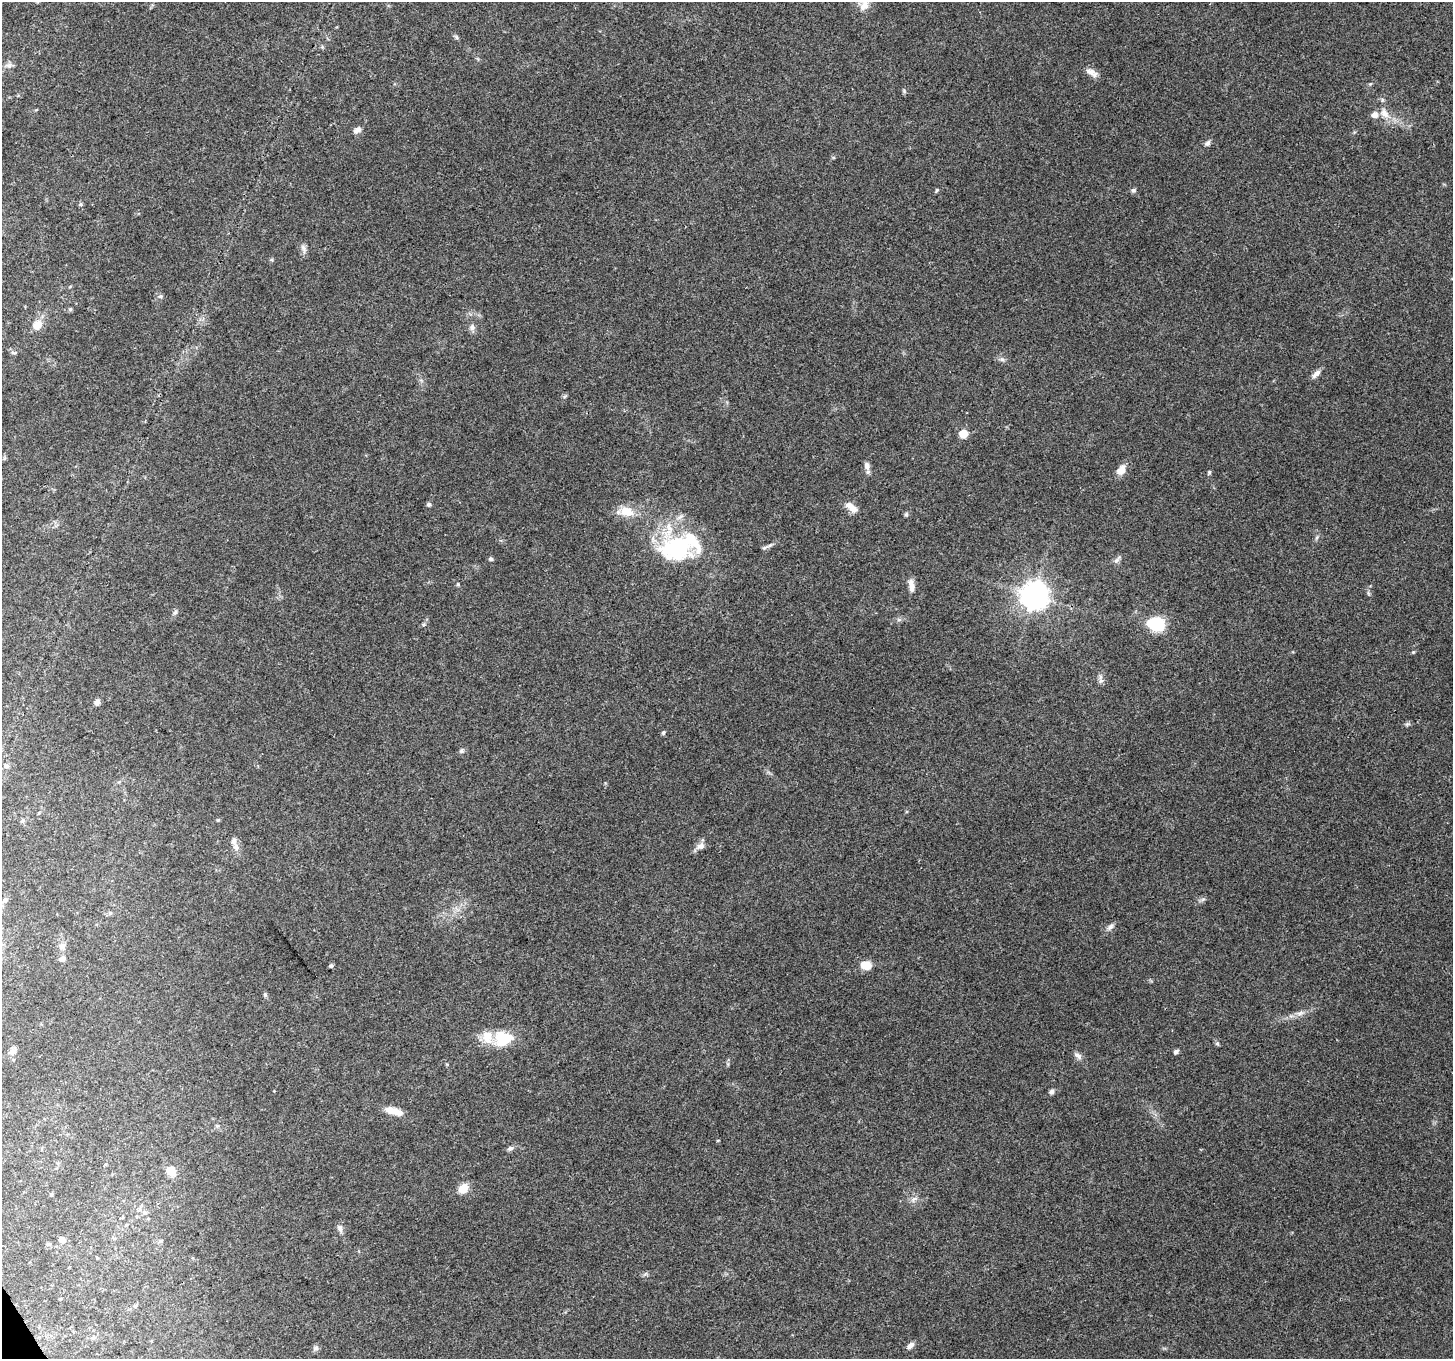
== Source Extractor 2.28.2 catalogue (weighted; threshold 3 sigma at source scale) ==
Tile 7 of 4 x 4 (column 3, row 2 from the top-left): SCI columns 2904-4354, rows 2823-4179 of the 5811 x 5704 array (HDU 1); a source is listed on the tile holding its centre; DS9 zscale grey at full resolution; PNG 1455 x 1361 px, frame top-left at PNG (2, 2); no overlay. Shown black and unused: <1% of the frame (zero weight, under 3 of 4 exposures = <1% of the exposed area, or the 3 px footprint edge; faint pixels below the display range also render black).
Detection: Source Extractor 2.28.2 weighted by HDU 2 'WHT'; one run over the whole footprint, this tile lists its part. Background 0.1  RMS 0.0054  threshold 0.0242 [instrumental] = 3 sigma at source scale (4.5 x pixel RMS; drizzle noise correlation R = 1.50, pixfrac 1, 0.0396/0.0396 arcsec/px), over >= 5 px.
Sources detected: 77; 1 inside a brighter object's white glare — not listed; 3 inside a brighter listed object's ellipse — not listed separately; the other 73 listed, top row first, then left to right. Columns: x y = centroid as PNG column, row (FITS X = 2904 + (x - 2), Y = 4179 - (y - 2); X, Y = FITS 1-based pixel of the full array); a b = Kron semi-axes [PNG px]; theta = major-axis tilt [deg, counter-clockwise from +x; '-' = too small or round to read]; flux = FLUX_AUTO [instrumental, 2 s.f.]
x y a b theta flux
863 7 14 10 27 3.8
456 37 7 4 -71 0.81
8 65 10 7 2 2.1
1091 72 18 8 -29 3.4
1370 84 5 4 - 0.56
1384 113 16 10 -53 5.4
357 130 10 7 34 2.2
1207 143 9 6 47 1.5
937 190 6 4 72 0.66
1133 190 7 6 - 1.2
80 204 6 5 - 0.89
303 248 15 6 -68 2.1
160 296 7 4 19 0.99
70 309 5 4 - 0.76
38 325 13 10 47 5.4
472 327 9 7 75 1.8
14 353 10 3 0 0.87
1002 359 8 6 -21 1.4
1316 374 13 6 45 2.6
963 434 5 5 - 15
867 466 12 7 -72 2.6
1121 470 12 9 59 4.8
1209 472 6 4 71 0.69
429 504 5 5 - 1.2
851 507 18 8 -40 5
627 512 19 12 -21 8.4
906 514 6 5 - 0.86
679 547 51 28 16 56
764 548 7 4 31 1.1
491 559 6 5 - 0.97
1117 560 13 5 48 1.6
458 584 5 4 - 0.61
911 586 16 6 -82 3.7
1034 595 9 9 - 630
175 612 7 5 47 1.1
1156 624 10 8 -11 40
1413 652 4 4 - 0.56
1101 681 8 6 90 1.7
97 702 7 5 60 2.1
1407 724 9 3 5 0.92
663 733 6 4 60 0.91
461 751 6 6 - 1.1
7 766 7 7 - 1.6
218 820 5 4 - 0.62
23 821 7 5 42 1
701 846 11 8 16 2.8
236 847 11 7 -67 2.7
5 900 6 6 - 1.3
110 913 6 5 - 0.83
1110 927 11 6 49 2
62 946 10 8 61 2.3
62 959 8 6 27 1.7
866 965 10 8 -11 8.5
331 966 5 4 - 0.98
265 995 6 5 - 0.93
1300 1013 12 5 20 2.5
505 1039 28 16 39 13
1176 1052 5 4 - 1.7
1078 1056 11 6 -35 2.1
1052 1092 6 5 - 1.8
394 1111 23 8 -15 6.6
510 1148 8 6 26 1.5
171 1171 10 8 -49 6.6
463 1188 12 9 45 5.9
914 1199 9 3 45 1.2
145 1213 7 6 - 1.3
340 1228 11 6 -64 2
62 1239 6 5 - 3.4
161 1241 6 5 - 0.86
49 1244 6 4 17 0.74
93 1338 7 6 - 1.3
910 1345 10 5 42 2.3
316 1348 6 6 - 1.3
Unlisted compact peaks at least as high as the median listed source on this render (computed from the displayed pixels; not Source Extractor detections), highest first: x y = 904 91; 1203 899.